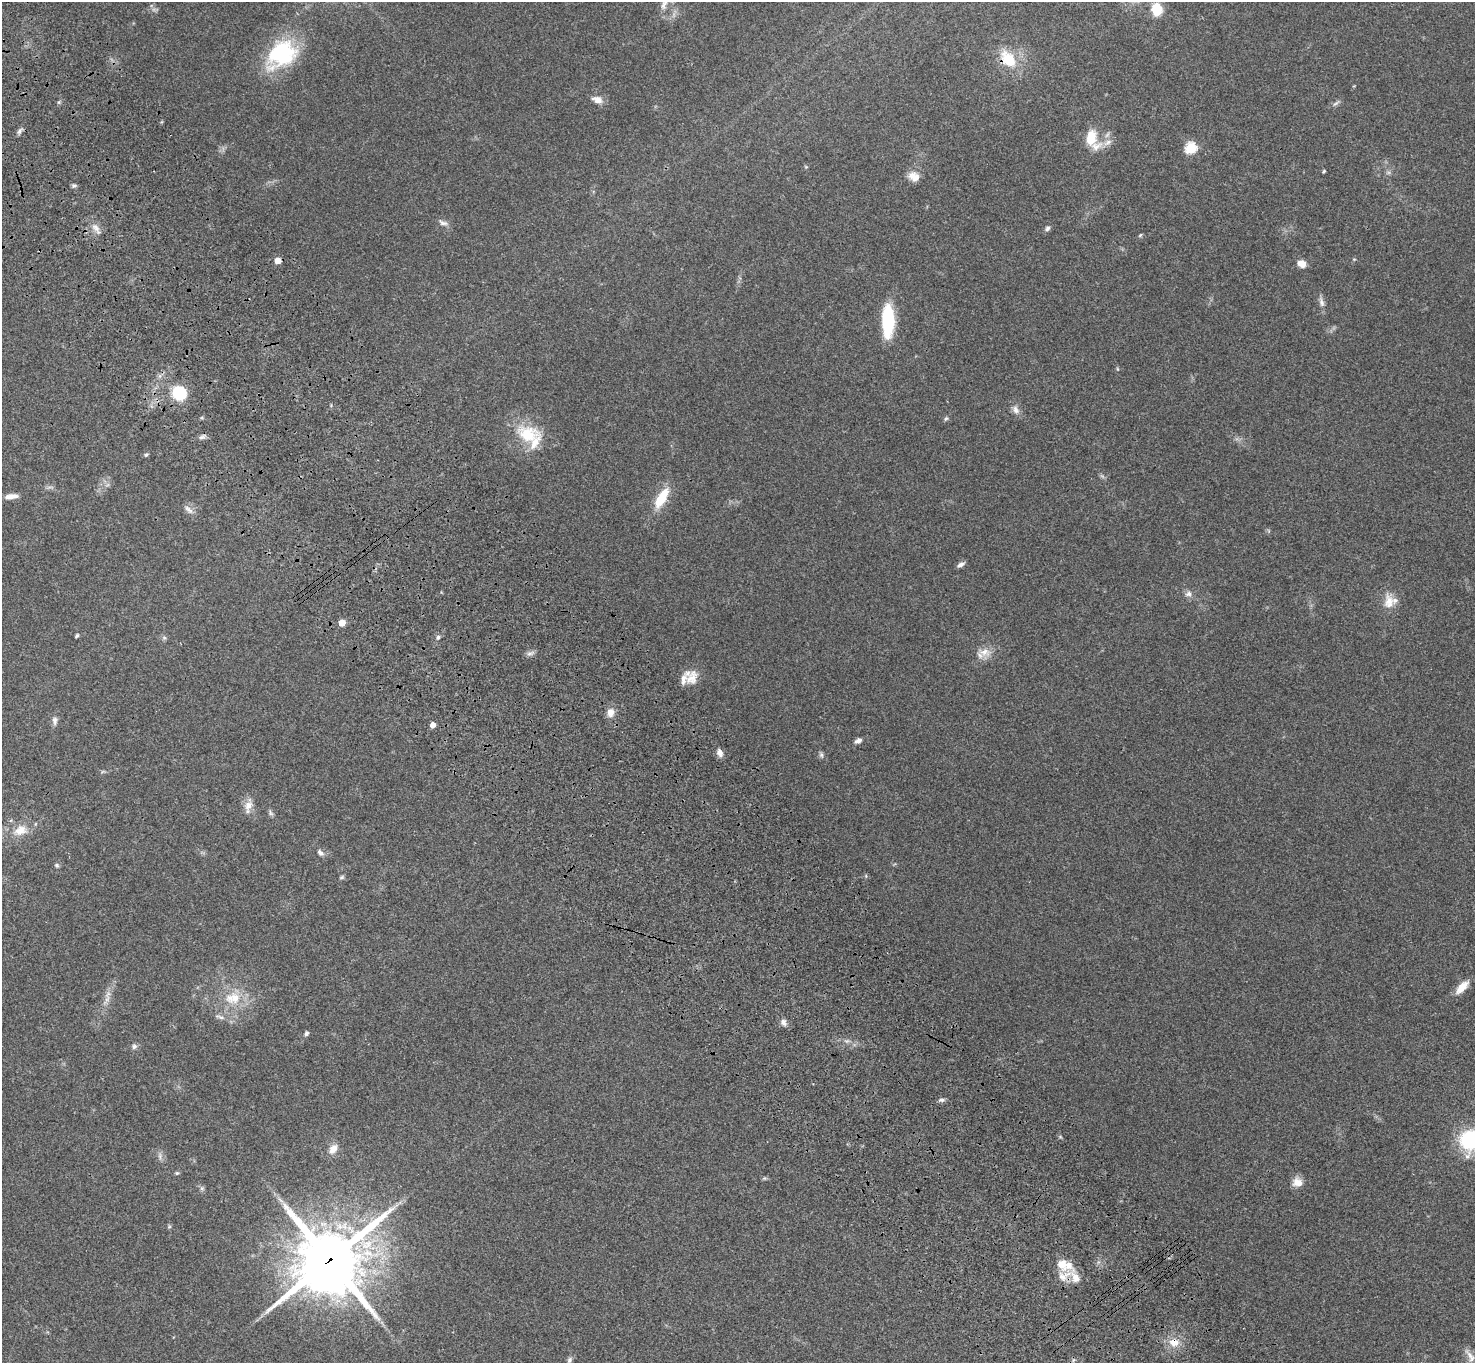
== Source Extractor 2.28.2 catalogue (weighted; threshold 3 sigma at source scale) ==
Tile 11 of 4 x 4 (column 3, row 3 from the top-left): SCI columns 3050-4522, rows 1743-3103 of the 6096 x 6070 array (HDU 1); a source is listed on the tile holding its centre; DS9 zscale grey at full resolution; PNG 1477 x 1365 px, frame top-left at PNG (2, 2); no overlay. Shown black and unused: <1% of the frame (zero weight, under 3 of 4 exposures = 6% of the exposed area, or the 3 px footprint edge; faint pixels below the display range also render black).
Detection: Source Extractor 2.28.2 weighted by HDU 2 'WHT'; one run over the whole footprint, this tile lists its part. Background 0.0448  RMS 0.0054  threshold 0.0245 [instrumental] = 3 sigma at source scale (4.5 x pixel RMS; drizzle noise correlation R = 1.50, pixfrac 1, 0.05/0.05 arcsec/px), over >= 5 px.
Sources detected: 89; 4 too faint to see at this stretch — not listed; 5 inside a brighter listed object's ellipse — not listed separately; the other 80 listed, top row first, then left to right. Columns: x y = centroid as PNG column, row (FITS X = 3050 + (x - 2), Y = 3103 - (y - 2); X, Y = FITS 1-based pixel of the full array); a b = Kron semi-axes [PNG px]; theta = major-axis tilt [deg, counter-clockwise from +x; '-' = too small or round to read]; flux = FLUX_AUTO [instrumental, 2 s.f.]
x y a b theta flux
664 4 15 7 63 3.1
1157 9 10 8 -83 17
281 54 36 26 41 51
1008 59 30 18 -49 16
598 100 12 8 -20 4.6
59 102 6 4 71 0.73
1336 103 13 5 39 1.5
20 131 11 5 49 1.6
1092 138 19 11 -69 17
1107 142 14 7 24 3.3
1190 148 6 6 - 39
806 167 5 4 - 0.59
1324 171 4 3 - 0.64
914 176 14 11 -31 5.4
74 186 7 4 7 1.1
443 223 15 7 -19 2.4
96 228 19 7 -56 3.8
1047 228 7 6 - 1.5
1140 235 6 4 45 0.66
278 260 5 5 - 5.2
1302 263 9 7 -26 5.2
1321 302 16 6 -74 2.7
888 321 33 11 90 35
1117 369 5 3 - 0.56
179 393 16 15 - 22
1016 410 14 8 -61 3.1
946 419 7 5 48 0.98
528 434 34 24 -14 24
202 437 10 5 24 1.6
146 455 6 4 37 0.81
11 496 16 6 7 3.9
661 498 29 11 59 15
188 509 16 6 -40 2.8
961 564 9 5 32 2.2
1189 594 10 8 10 2.5
1389 602 25 14 -88 8.6
342 623 6 6 - 5.3
77 636 5 4 - 0.8
438 637 6 5 - 1.2
164 638 7 5 -43 1.1
985 652 19 14 -6 6.6
530 653 11 5 15 1.9
692 677 21 15 63 7.4
610 712 11 9 86 4.6
55 721 12 7 -90 2.2
432 725 5 5 - 3.5
858 741 9 6 28 2.1
720 753 10 7 -68 3.2
821 755 8 6 -73 1.3
103 771 7 4 2 0.8
248 805 14 12 47 5.1
270 813 9 6 -66 1.3
20 830 22 14 22 9.3
320 853 11 7 -45 2.1
57 865 6 5 - 0.95
866 876 6 3 -72 0.58
342 877 7 5 30 0.98
1462 987 19 8 46 7
233 998 25 19 4 17
107 999 22 6 63 4.7
220 1017 17 6 -17 2.7
783 1022 10 8 -59 2.3
306 1033 6 5 - 1.3
847 1041 10 6 -2 1.9
134 1046 8 7 - 1.6
941 1100 9 5 0 1.4
1472 1140 16 14 16 73
333 1149 12 8 51 4.9
160 1156 13 6 -86 2
177 1173 6 5 - 0.84
764 1178 7 5 19 0.77
1297 1182 13 11 0 5.3
202 1188 8 6 -69 1.2
169 1226 6 5 - 0.74
330 1260 26 24 35 3300
1064 1276 26 14 30 7.7
1174 1342 14 11 -4 6.8
1470 1356 22 8 -62 3.7
569 1360 9 7 66 1.6
1073 1360 6 4 71 0.79
Overlapping masked pixels (flux is a lower limit): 4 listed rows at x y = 1008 59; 330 1260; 1064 1276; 1174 1342
Isophote crosses this tile's border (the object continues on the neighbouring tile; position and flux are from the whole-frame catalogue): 2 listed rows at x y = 664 4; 1472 1140